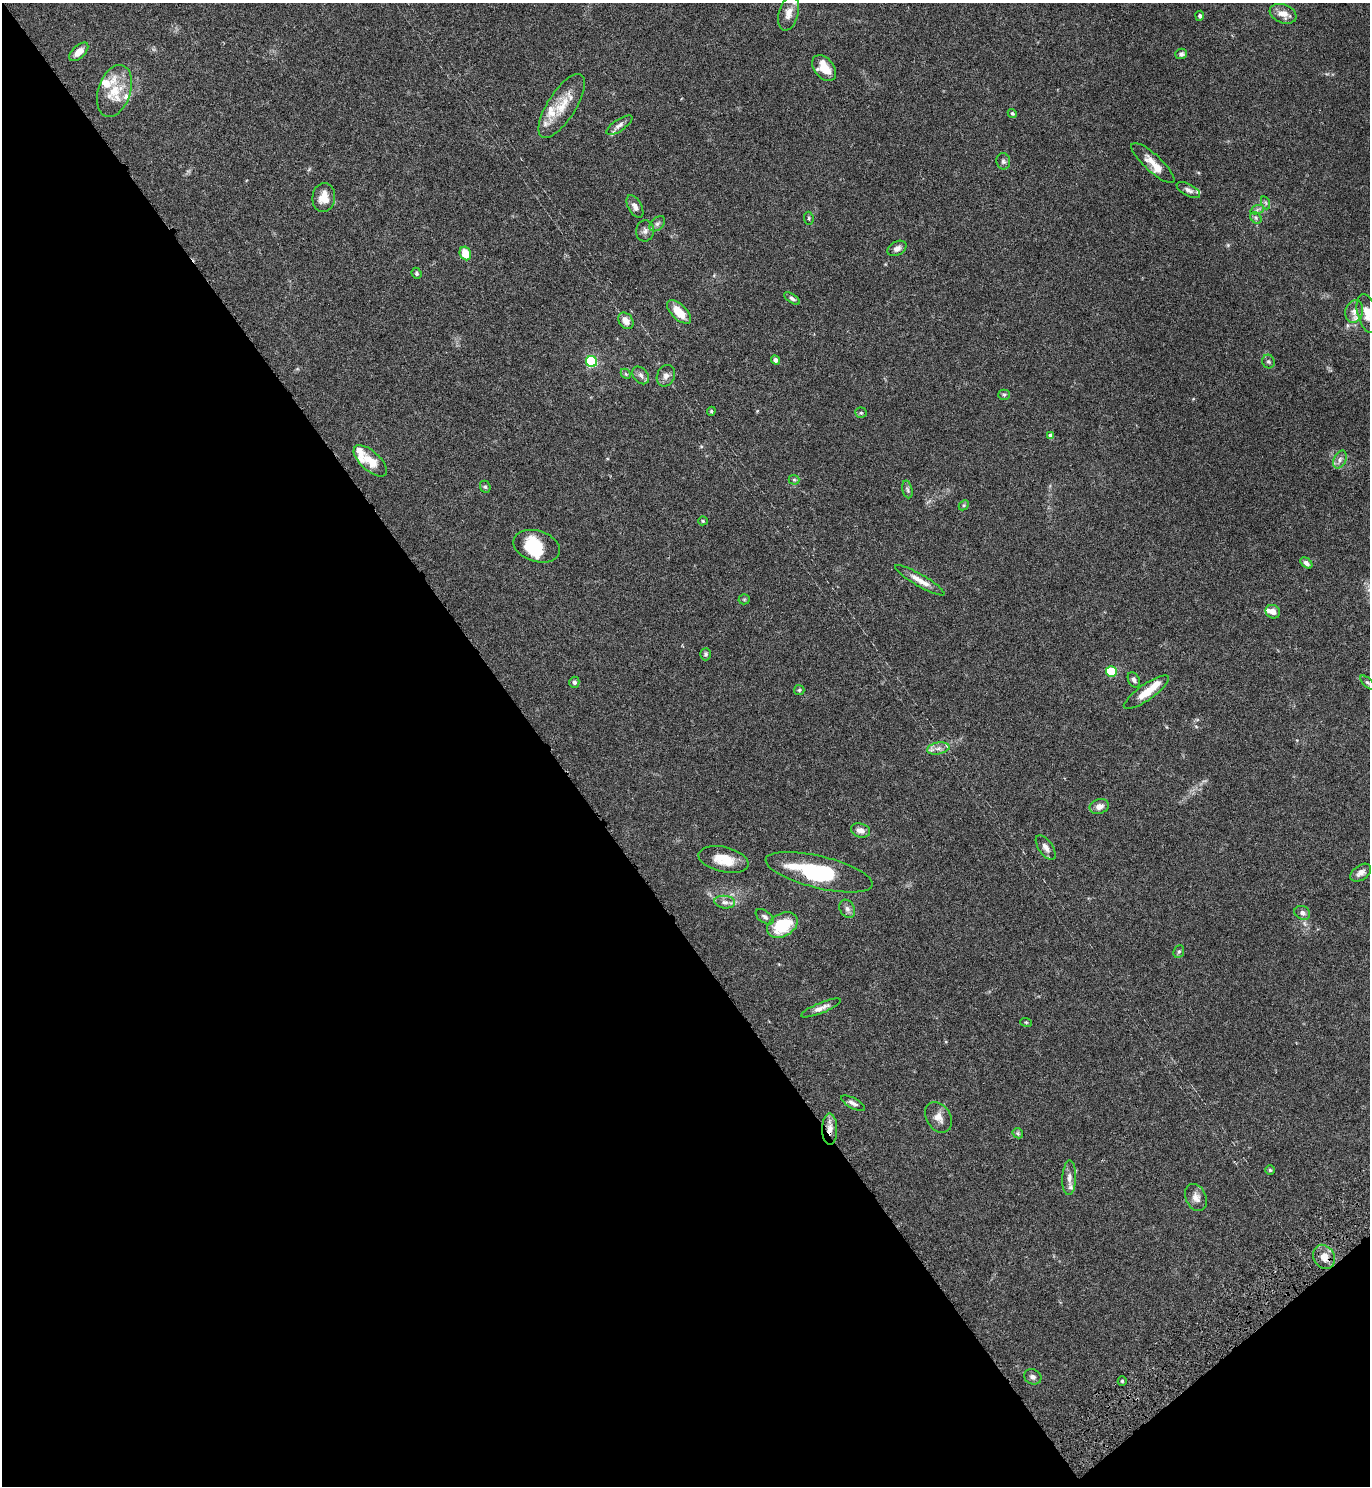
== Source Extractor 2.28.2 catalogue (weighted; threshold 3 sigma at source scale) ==
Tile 14 of 4 x 4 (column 2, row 4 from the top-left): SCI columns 1569-2936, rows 52-1535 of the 6072 x 6081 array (HDU 1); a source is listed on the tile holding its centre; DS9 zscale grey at full resolution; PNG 1372 x 1488 px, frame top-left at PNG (2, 3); each listed source drawn as its Kron ellipse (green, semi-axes under 4 px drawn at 4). Shown black and unused: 42% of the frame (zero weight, under 4 of 7 exposures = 5% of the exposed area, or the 3 px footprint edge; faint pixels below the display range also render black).
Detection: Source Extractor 2.28.2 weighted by HDU 2 'WHT'; one run over the whole footprint, this tile lists its part. Background 0.0259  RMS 0.0024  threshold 0.00985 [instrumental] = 3 sigma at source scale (4.09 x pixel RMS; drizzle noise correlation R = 1.36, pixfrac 0.8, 0.05/0.05 arcsec/px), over >= 5 px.
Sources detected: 97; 2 inside a brighter object's white glare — neither listed nor drawn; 12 inside a brighter listed object's ellipse — not listed separately; the other 83 listed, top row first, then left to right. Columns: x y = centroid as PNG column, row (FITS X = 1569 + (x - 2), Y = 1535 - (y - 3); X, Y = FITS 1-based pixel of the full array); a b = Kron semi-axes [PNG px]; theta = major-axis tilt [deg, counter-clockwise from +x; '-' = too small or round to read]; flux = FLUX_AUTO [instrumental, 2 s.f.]
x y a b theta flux
789 13 17 9 76 2.1
1283 14 14 9 -21 2.2
1200 16 5 4 - 0.49
79 52 12 6 43 1.9
1181 54 6 5 - 0.58
824 68 14 9 -51 3.5
114 91 27 16 72 6
562 106 37 14 57 5.8
1012 113 5 4 - 0.35
619 125 15 6 33 0.95
1003 161 8 7 - 0.58
1153 163 28 8 -43 2.9
1188 190 13 6 -28 0.9
324 198 15 11 83 3.1
1266 203 7 4 -71 0.37
635 207 12 6 -61 1.2
1257 210 7 4 20 0.51
809 218 6 4 -84 0.34
1256 218 6 5 - 0.47
657 224 9 6 44 0.67
645 231 11 9 83 0.98
897 248 10 7 29 1
465 253 7 5 -65 3.9
416 273 6 5 - 0.42
792 298 9 4 -35 0.49
1354 311 11 9 74 1.5
679 312 15 7 -44 4.3
1367 313 20 10 -75 3.1
626 321 9 6 -53 1.8
775 360 4 4 - 0.8
591 361 6 5 - 26
1268 362 7 6 - 0.45
626 374 6 4 -45 0.32
641 375 10 7 -51 0.87
666 376 11 9 66 1.2
1004 395 5 5 - 0.37
711 411 4 4 - 0.24
861 413 5 5 - 0.34
1050 436 4 4 - 1.2
1340 460 9 6 64 0.83
370 461 21 9 -42 3.4
794 480 5 5 - 0.34
485 487 6 5 - 0.39
907 489 9 5 -76 0.47
964 505 6 4 45 0.31
703 521 5 4 - 0.31
537 546 24 15 -17 8
1306 563 7 4 -40 0.75
920 580 28 6 -30 2.4
744 599 5 5 - 0.3
1273 612 7 6 - 1.3
706 654 6 5 - 0.44
1111 672 5 5 - 13
1134 680 8 5 -62 0.66
574 682 5 5 - 0.63
1367 682 9 4 -44 0.38
799 690 5 5 - 0.31
1146 692 27 8 35 4
938 748 11 6 11 1.2
1099 806 10 7 17 1.4
860 830 10 7 -17 1.6
1046 848 14 7 -54 1.1
724 859 25 12 -13 4.6
819 872 55 16 -14 21
1361 873 12 7 36 1.2
725 902 10 6 -7 0.99
847 909 10 7 -60 0.88
1302 913 8 6 -28 0.83
765 917 10 6 -36 0.67
782 925 16 11 30 9.9
1179 952 6 5 - 0.37
821 1008 21 5 22 1.4
1026 1022 6 3 -19 0.25
853 1103 13 5 -27 0.85
938 1117 16 12 -57 1.9
830 1129 16 7 -90 1.9
1018 1133 5 4 - 0.33
1270 1170 5 5 - 0.28
1069 1178 17 7 88 1.4
1196 1197 14 10 -64 1.7
1324 1257 12 10 -58 2.4
1033 1377 9 7 -23 0.86
1122 1381 5 4 - 0.27
Overlapping masked pixels (flux is a lower limit): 2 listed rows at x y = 830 1129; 1324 1257
Isophote crosses this tile's border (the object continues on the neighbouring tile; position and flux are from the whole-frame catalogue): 1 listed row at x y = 1367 313